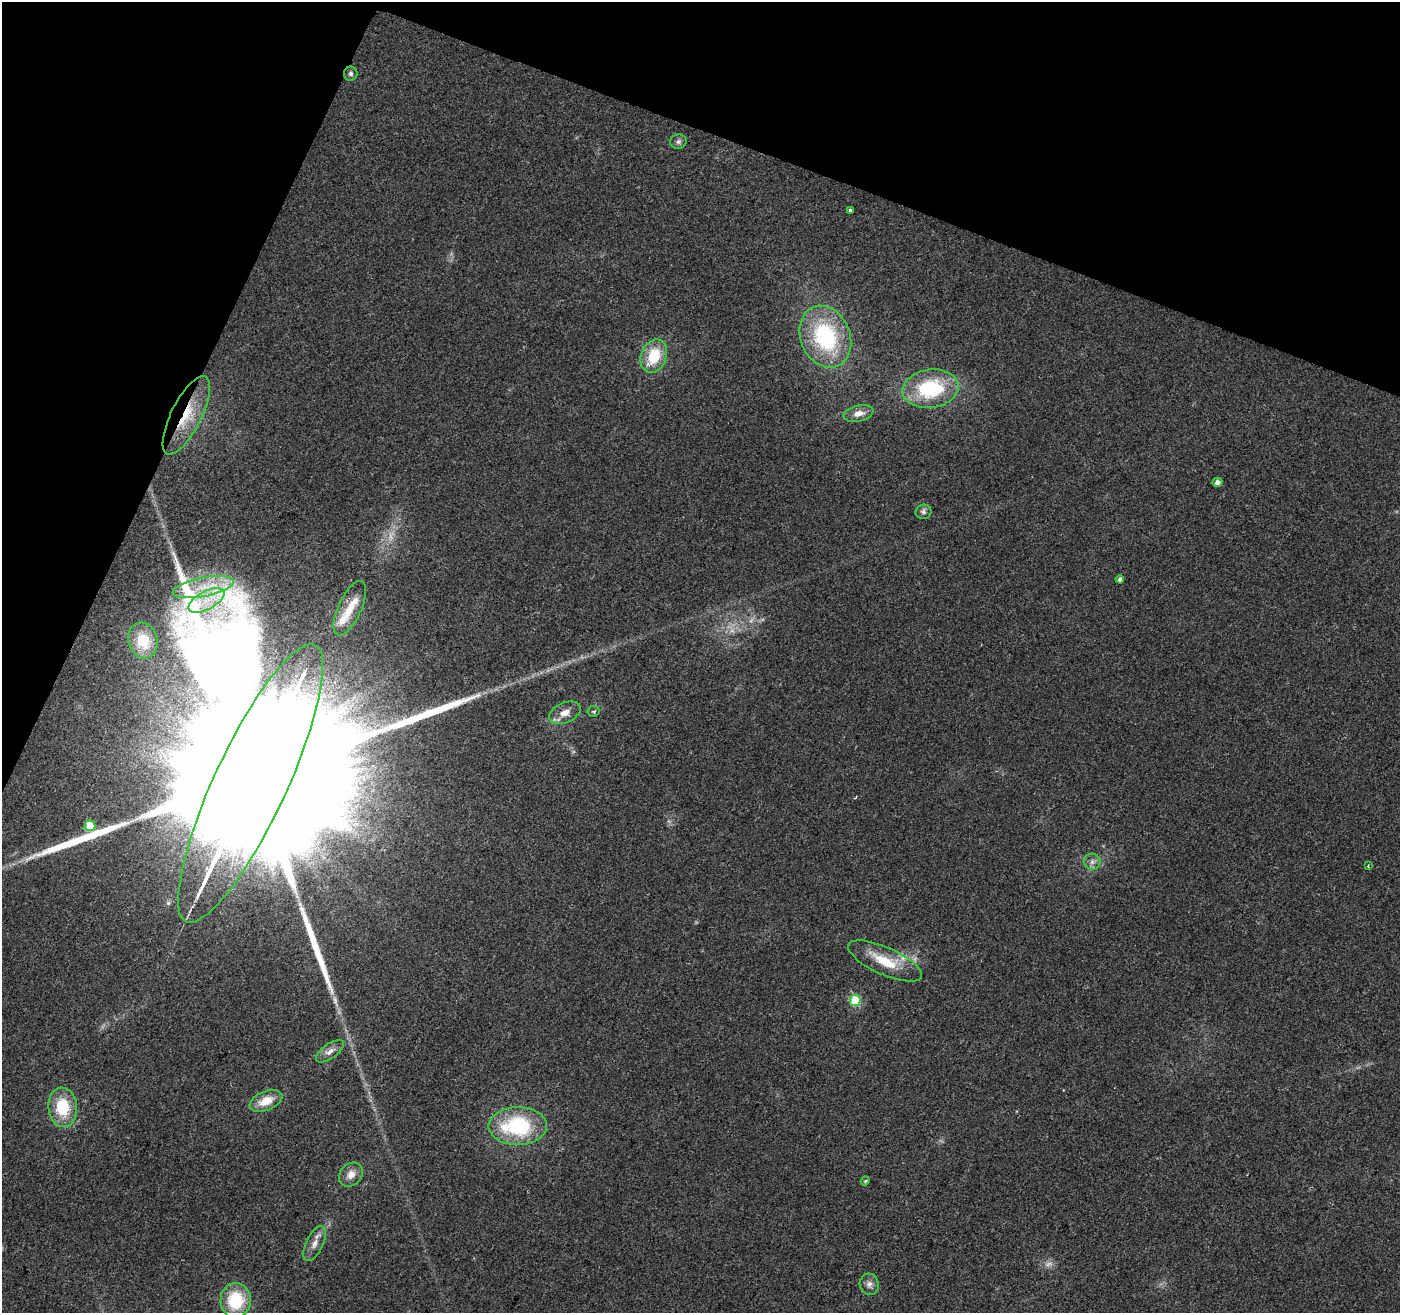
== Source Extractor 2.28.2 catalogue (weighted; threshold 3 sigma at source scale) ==
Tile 2 of 4 x 4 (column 2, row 1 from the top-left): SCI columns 1399-2796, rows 4143-5453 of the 5600 x 5726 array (HDU 1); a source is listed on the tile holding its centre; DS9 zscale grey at full resolution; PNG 1402 x 1315 px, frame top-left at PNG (2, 2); each listed source drawn as its Kron ellipse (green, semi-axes under 4 px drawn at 4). Shown black and unused: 19% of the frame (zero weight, under 2 of 3 exposures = <1% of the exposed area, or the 3 px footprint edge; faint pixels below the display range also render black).
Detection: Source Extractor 2.28.2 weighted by HDU 2 'WHT'; one run over the whole footprint, this tile lists its part. Background 0.0484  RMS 0.0068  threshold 0.0306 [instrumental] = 3 sigma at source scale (4.5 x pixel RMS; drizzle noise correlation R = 1.50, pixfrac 1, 0.0396/0.0396 arcsec/px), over >= 5 px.
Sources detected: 41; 3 too faint to see at this stretch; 1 cosmic-ray / hot-pixel residue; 2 long thin detections or spike segments (spike, bleed or trail) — neither listed nor drawn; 3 inside a brighter listed object's ellipse — not listed separately; the other 32 listed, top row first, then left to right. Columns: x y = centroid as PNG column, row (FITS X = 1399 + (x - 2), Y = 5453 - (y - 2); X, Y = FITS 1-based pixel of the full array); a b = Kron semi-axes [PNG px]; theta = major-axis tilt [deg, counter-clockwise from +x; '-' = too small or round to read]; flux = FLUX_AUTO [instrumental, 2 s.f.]
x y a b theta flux
351 74 7 6 - 1.8
678 142 8 7 - 2
850 210 4 3 - 2
825 337 32 24 -67 75
654 356 17 12 68 25
931 389 28 19 8 52
859 413 15 7 13 5.7
186 415 43 15 63 29
1217 482 5 4 - 3.3
923 512 8 7 - 2
1120 579 4 4 - 2.3
203 587 31 9 11 19
206 600 20 9 28 10
350 608 29 11 65 14
143 641 18 14 -75 17
594 711 6 5 - 1.3
565 713 16 10 23 7.1
251 784 153 36 65 170000
90 826 5 5 - 12
1092 862 8 8 - 3.2
1368 866 3 2 - 0.96
885 961 40 13 -24 23
855 1001 5 5 - 38
330 1051 16 7 35 4.7
266 1101 17 9 22 11
63 1107 20 14 -84 28
518 1126 29 19 0 63
351 1174 13 10 45 6
865 1181 4 4 - 0.87
315 1243 19 8 64 6.1
869 1284 11 9 -70 3.9
236 1300 17 15 86 35
Overlapping masked pixels (flux is a lower limit): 1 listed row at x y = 186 415